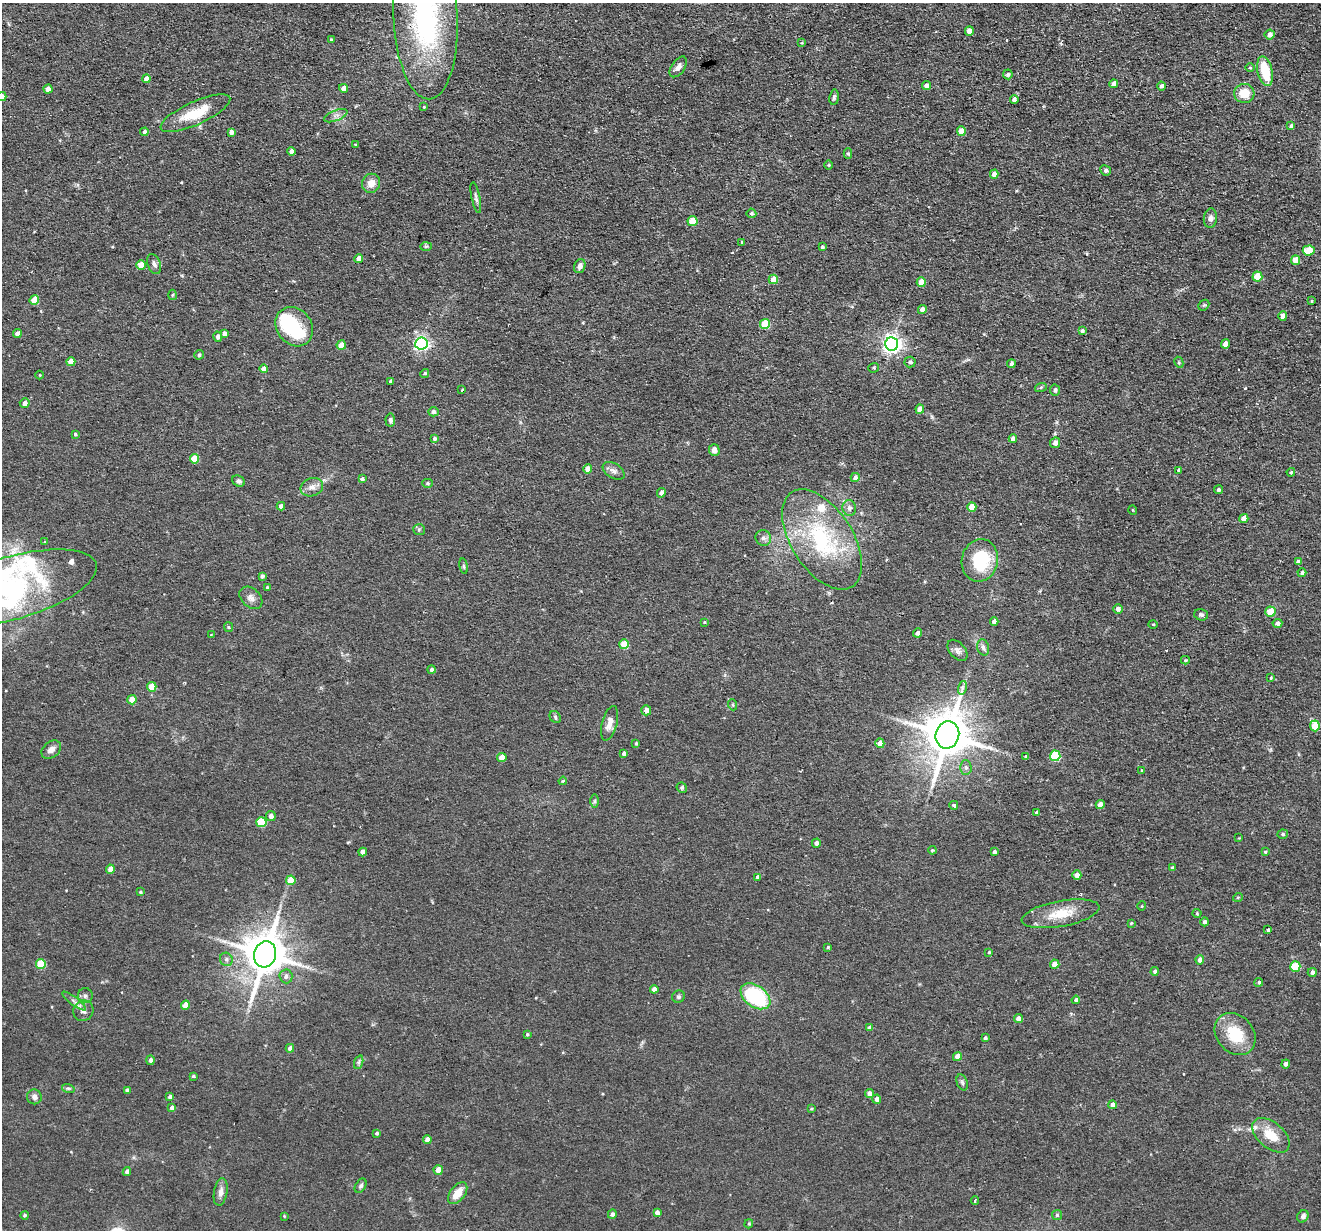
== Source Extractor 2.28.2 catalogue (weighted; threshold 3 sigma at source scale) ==
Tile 10 of 4 x 4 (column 2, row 3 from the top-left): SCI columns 1321-2639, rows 1356-2583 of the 5278 x 5295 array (HDU 1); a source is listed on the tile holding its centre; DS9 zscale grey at full resolution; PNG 1323 x 1232 px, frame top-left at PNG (2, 3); each listed source drawn as its Kron ellipse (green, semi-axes under 4 px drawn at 4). Shown black and unused: <1% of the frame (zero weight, under 2 of 3 exposures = <1% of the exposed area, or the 3 px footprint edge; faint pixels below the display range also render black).
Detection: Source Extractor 2.28.2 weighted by HDU 2 'WHT'; one run over the whole footprint, this tile lists its part. Background 0.0571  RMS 0.0069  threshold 0.031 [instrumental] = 3 sigma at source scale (4.5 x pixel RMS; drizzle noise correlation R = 1.50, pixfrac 1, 0.05/0.05 arcsec/px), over >= 5 px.
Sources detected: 245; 2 inside a brighter object's white glare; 1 cosmic-ray / hot-pixel residue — neither listed nor drawn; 7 inside a brighter listed object's ellipse — not listed separately; the other 235 listed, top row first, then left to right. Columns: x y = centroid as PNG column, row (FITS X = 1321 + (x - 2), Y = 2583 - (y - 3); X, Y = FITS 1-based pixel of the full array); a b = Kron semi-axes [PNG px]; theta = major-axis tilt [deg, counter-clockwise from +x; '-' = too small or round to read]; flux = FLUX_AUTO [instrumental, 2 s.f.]
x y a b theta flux
426 17 82 32 -87 150
969 31 5 4 - 6.1
1270 34 5 5 - 3.4
331 39 3 3 - 0.65
802 43 4 3 - 0.62
678 67 12 6 55 3.7
1250 68 4 3 - 0.61
1265 71 15 7 -77 21
1008 74 5 5 - 1.6
147 79 4 4 - 6.6
1114 84 4 4 - 4.2
926 86 4 4 - 3.7
1162 86 4 4 - 1.8
343 88 4 4 - 4.5
48 89 4 4 - 5.2
1244 93 10 9 - 12
2 97 4 4 - 4.4
834 97 8 4 82 1.3
1014 99 4 4 - 2.6
424 107 3 3 - 0.45
195 113 38 11 24 22
336 116 12 5 22 2.6
1291 126 4 4 - 2
961 131 4 4 - 8.3
144 132 4 4 - 1.5
231 132 4 4 - 3
355 144 3 2 - 0.49
291 151 4 4 - 2.8
848 154 5 4 - 1.1
829 165 5 3 - 0.61
1106 170 5 5 - 2
994 174 4 4 - 4.2
371 183 10 8 61 5.7
476 198 16 4 -78 2.1
751 213 5 5 - 1.2
1210 218 10 6 85 2.9
692 221 5 5 - 17
742 242 4 3 - 0.66
426 246 6 4 2 0.96
822 247 3 3 - 1.1
1309 250 6 5 - 22
359 258 4 4 - 5.1
1296 260 5 4 - 9.4
154 264 10 6 -70 2.5
141 265 5 5 - 9.3
580 266 7 5 70 3
1257 276 5 5 - 19
773 279 5 4 - 11
921 282 5 4 - 10
172 295 5 3 - 0.71
34 300 5 4 - 13
1312 301 3 3 - 0.69
1204 305 6 4 42 1
922 309 4 4 - 3.5
1283 316 4 4 - 6.2
765 324 5 5 - 29
294 327 21 17 -52 39
1082 331 4 4 - 1.8
224 333 4 4 - 2.3
17 334 4 4 - 3.6
218 337 5 4 - 3
421 343 6 6 - 180
892 344 6 6 - 330
1225 344 4 4 - 6.2
341 345 4 4 - 9
199 355 5 4 - 1.4
71 362 4 4 - 9
910 362 5 5 - 2.2
1179 362 6 4 -62 0.91
1011 364 4 4 - 2.1
874 368 5 5 - 0.99
264 369 4 4 - 4.4
425 373 4 4 - 1.1
40 375 4 3 - 0.51
390 381 3 3 - 1.5
1041 387 6 4 19 0.82
462 390 3 3 - 0.67
1055 390 5 5 - 2
25 403 5 5 - 3.8
920 409 4 4 - 6.8
433 412 5 4 - 2.4
390 420 6 5 - 2
75 434 3 3 - 0.87
434 439 4 4 - 1.2
1013 439 4 4 - 3.2
1055 443 5 5 - 3.4
714 450 6 5 - 3.8
194 459 5 4 - 13
588 469 4 4 - 6.8
1178 470 4 3 - 0.93
614 471 12 7 -32 3.1
1291 472 4 4 - 0.81
855 477 4 4 - 2.4
362 479 4 3 - 1.5
238 481 7 5 -28 2
428 483 5 4 - 0.94
312 487 11 9 18 4.7
1219 490 4 4 - 1.2
661 493 5 4 - 3.1
281 506 4 4 - 4.3
972 507 5 4 - 13
849 508 8 7 - 2.6
1133 510 5 3 - 0.52
1244 519 4 4 - 6.9
419 530 6 5 - 1.1
763 538 8 7 - 2.7
822 539 56 30 -57 74
45 542 4 4 - 0.74
980 560 21 18 77 36
1298 562 4 4 - 2.3
464 566 8 4 -81 1
1302 573 4 4 - 1.9
262 576 4 4 - 2
267 587 3 3 - 0.76
12 588 88 31 16 100
251 598 13 9 -42 3.7
1118 609 4 4 - 2.6
1270 612 5 5 - 13
1201 615 7 5 -14 1.9
704 622 3 3 - 0.64
994 622 4 4 - 3.8
1277 623 5 4 - 2.6
1153 624 5 3 - 0.68
228 627 5 4 - 0.85
917 633 4 4 - 2.2
211 635 3 3 - 0.46
624 644 5 4 - 18
983 647 8 6 -73 2.1
957 650 12 7 -49 3.2
1185 660 4 4 - 0.68
431 670 4 4 - 1.9
1271 678 4 3 - 0.66
152 687 5 4 - 15
962 688 7 4 72 1.7
132 700 5 4 - 11
733 705 5 3 - 0.7
646 710 5 5 - 3.5
555 717 6 5 - 1.2
610 723 18 7 75 5.9
1315 726 5 5 - 17
947 735 14 11 75 2900
636 743 4 3 - 0.91
880 743 5 4 - 6.6
51 750 11 7 38 3.8
624 753 4 3 - 2.2
1055 756 5 5 - 48
1026 757 3 3 - 1.3
502 758 4 4 - 8.7
966 767 7 5 -88 1.9
1141 770 3 3 - 0.89
563 781 4 3 - 0.97
682 788 5 5 - 1.2
595 801 7 4 90 1.1
954 805 4 3 - 2.5
1100 805 4 4 - 5
1037 813 4 3 - 1.6
271 816 5 5 - 3.2
261 822 5 5 - 29
1283 834 5 4 - 1.3
1239 838 3 3 - 0.54
816 843 4 4 - 2.5
932 850 4 3 - 0.76
363 852 4 4 - 4.2
994 852 4 3 - 1.7
1265 852 4 3 - 0.79
1172 868 4 3 - 1.9
110 869 4 4 - 6.5
1077 875 4 4 - 4.4
758 877 4 4 - 2.6
291 880 4 4 - 11
140 892 4 3 - 0.83
1238 897 5 3 - 0.63
1142 906 5 3 - 0.52
1197 913 4 4 - 0.66
1060 914 39 13 10 18
1205 922 4 4 - 2.2
1131 923 4 2 - 0.7
1268 930 4 3 - 2.2
828 947 4 4 - 0.78
989 952 3 3 - 0.91
265 954 13 11 73 2400
226 959 7 6 - 1.9
1200 960 4 4 - 4.3
41 964 5 5 - 22
1055 964 5 4 - 5.3
1295 966 5 5 - 28
1155 971 4 4 - 1.9
1312 972 4 4 - 2.9
286 976 7 6 - 2.3
1259 982 4 4 - 1.2
654 989 4 4 - 4.3
85 996 7 7 - 2.1
755 996 17 10 -35 60
678 997 6 6 - 1.4
1076 1000 4 4 - 2.1
74 1001 15 4 -37 2.6
185 1005 4 4 - 6.9
83 1011 10 10 - 3.7
1018 1019 4 4 - 4.8
869 1028 4 4 - 3.1
527 1034 4 3 - 0.82
1235 1034 23 18 -49 24
985 1038 4 3 - 1.3
290 1048 4 4 - 2.8
957 1057 4 4 - 4.9
150 1060 5 4 - 2.3
359 1062 7 4 71 1.4
1286 1064 4 4 - 2.1
193 1076 3 3 - 0.88
962 1082 8 5 -71 1.5
68 1088 6 4 -18 1.1
127 1090 4 4 - 1.7
869 1094 4 4 - 3.6
34 1097 7 7 - 2.8
170 1097 4 4 - 2.3
876 1099 4 4 - 3.4
1113 1105 4 4 - 4.6
172 1108 4 4 - 3.2
811 1109 4 3 - 0.88
377 1133 3 3 - 1.2
1271 1135 22 13 -40 14
427 1140 4 4 - 5.4
438 1170 5 4 - 5.5
127 1172 4 4 - 3
361 1186 8 5 59 1.6
221 1192 14 6 80 4
458 1193 12 7 52 9.5
975 1201 4 3 - 4.8
657 1212 4 4 - 3
612 1214 5 4 - 2
24 1215 4 4 - 0.94
1057 1215 5 5 - 1.1
284 1216 4 3 - 0.56
1303 1216 6 5 - 2.5
749 1224 5 4 - 0.87
Isophote crosses this tile's border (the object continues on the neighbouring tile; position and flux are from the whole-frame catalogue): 3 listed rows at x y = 426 17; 2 97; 12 588